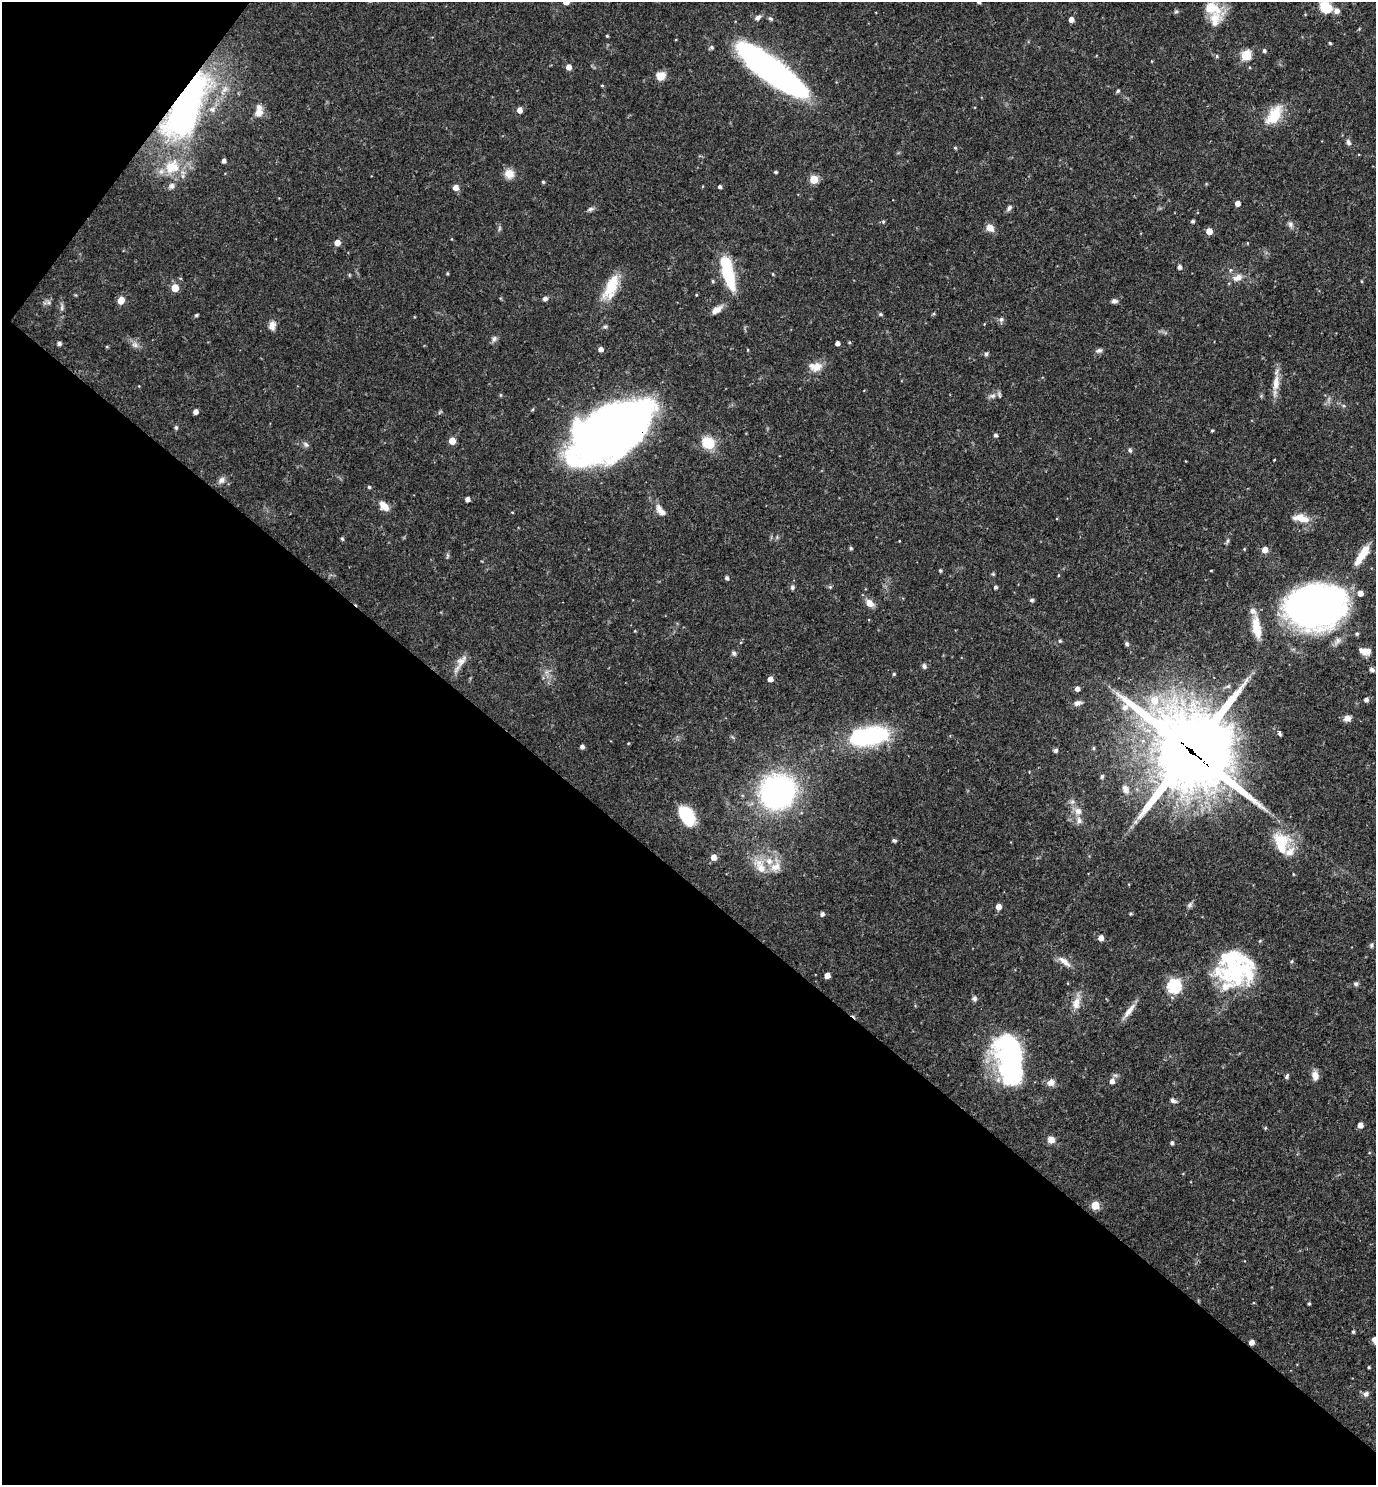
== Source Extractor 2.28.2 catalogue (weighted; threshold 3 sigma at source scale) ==
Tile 9 of 4 x 4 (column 1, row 3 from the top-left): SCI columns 149-1522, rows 1484-2966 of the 5936 x 5933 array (HDU 1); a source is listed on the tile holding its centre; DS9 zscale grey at full resolution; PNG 1378 x 1487 px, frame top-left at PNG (2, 2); no overlay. Shown black and unused: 43% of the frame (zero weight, under 3 of 4 exposures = <1% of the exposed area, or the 3 px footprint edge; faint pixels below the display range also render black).
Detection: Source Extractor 2.28.2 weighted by HDU 2 'WHT'; one run over the whole footprint, this tile lists its part. Background 0.0527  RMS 0.0031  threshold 0.0142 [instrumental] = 3 sigma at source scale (4.5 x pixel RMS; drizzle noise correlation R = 1.50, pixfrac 1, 0.05/0.05 arcsec/px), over >= 5 px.
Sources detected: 191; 3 inside a brighter object's white glare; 1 cosmic-ray / hot-pixel residue — not listed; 14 inside a brighter listed object's ellipse — not listed separately; the other 173 listed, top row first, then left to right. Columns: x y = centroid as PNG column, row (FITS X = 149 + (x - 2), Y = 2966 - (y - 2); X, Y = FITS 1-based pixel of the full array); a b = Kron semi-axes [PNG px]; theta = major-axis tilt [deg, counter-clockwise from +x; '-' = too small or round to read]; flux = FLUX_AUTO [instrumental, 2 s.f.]
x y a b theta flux
566 2 5 5 - 3.1
979 2 4 4 - 0.63
1325 7 11 9 -47 10
1212 8 29 14 -19 7.5
1176 11 6 5 - 0.53
1337 11 7 7 - 1.6
758 18 8 6 39 1.2
770 19 7 5 -45 0.57
1071 19 4 4 - 2.2
607 36 3 3 - 0.35
1330 43 4 3 - 0.38
712 47 6 5 - 0.55
1264 51 5 4 - 0.64
1246 55 5 5 - 21
1217 56 5 4 - 0.46
569 67 5 4 - 2.3
771 70 76 19 -37 120
661 76 11 9 33 3.2
602 85 4 3 - 0.29
1118 91 5 4 - 0.57
186 106 63 24 65 120
519 110 5 5 - 2.3
259 112 11 9 67 2.7
1274 115 30 15 56 8.5
1348 142 8 6 -70 0.95
955 148 5 4 - 0.37
224 161 4 4 - 1.1
172 167 23 20 34 10
775 172 4 3 - 0.48
509 174 12 11 - 3.1
814 179 5 5 - 11
543 182 4 4 - 0.41
720 187 4 4 - 0.78
456 188 6 6 - 2
1237 203 4 4 - 2.2
1009 208 9 5 47 0.89
590 209 9 5 20 0.81
883 221 5 5 - 0.45
1193 221 4 4 - 0.67
1290 224 8 7 - 1
499 228 8 4 81 0.58
990 228 8 7 - 2.9
1209 231 5 4 - 3.9
337 242 5 5 - 2.6
1179 267 5 4 - 1.1
447 273 4 3 - 0.36
727 273 34 11 -67 18
1237 277 15 9 22 2.6
713 281 5 4 - 0.44
611 287 34 13 67 9.7
175 288 5 5 - 5.9
696 295 4 3 - 0.26
545 299 7 6 - 0.85
121 300 7 5 63 3.5
1114 301 8 6 -2 0.94
48 302 7 4 -71 0.62
62 307 11 4 82 0.88
717 310 14 7 31 2.5
880 314 5 5 - 0.44
934 314 5 3 - 0.33
196 315 4 3 - 0.6
1001 319 7 7 - 0.94
272 326 12 8 90 1.9
605 327 7 5 24 0.61
494 339 9 6 47 1
59 343 5 4 - 0.91
837 343 4 4 - 1.3
135 345 10 6 -26 1.3
107 347 4 4 - 0.36
601 349 5 4 - 1.5
1099 350 9 6 17 0.92
986 354 5 5 - 0.6
816 367 17 11 1 3.8
1276 383 24 9 82 4.1
500 395 5 3 - 0.32
992 396 10 7 22 1.5
195 412 4 4 - 1.8
176 427 5 5 - 0.62
612 428 73 38 39 250
1212 430 4 3 - 0.35
995 435 5 4 - 0.77
452 441 5 5 - 5.2
306 444 9 5 -45 0.92
709 444 11 9 -40 11
1130 450 7 5 -66 0.63
1274 460 3 2 - 0.24
221 480 10 8 34 1.6
369 487 4 4 - 0.44
467 499 4 4 - 1.6
384 506 13 8 -46 3.2
661 511 19 8 -51 2.7
1304 519 28 8 -8 3.8
342 539 5 4 - 0.47
851 548 5 4 - 0.49
1265 550 5 5 - 3.3
1362 555 29 9 58 6.1
447 556 8 4 89 0.53
940 570 5 4 - 0.4
993 574 4 4 - 0.39
1058 575 5 3 - 0.28
727 578 4 4 - 0.88
792 587 6 6 - 0.68
830 587 5 5 - 0.44
995 587 4 4 - 0.71
1032 600 6 5 - 0.57
870 603 11 7 -39 2.5
1312 610 57 41 14 150
1257 630 24 10 -77 5.8
635 631 4 3 - 0.27
1357 634 5 4 - 0.61
1060 641 5 5 - 0.54
1127 644 5 5 - 0.68
1365 651 14 8 -11 2.8
734 653 6 6 - 0.66
461 661 20 9 53 2.9
924 666 6 5 - 0.78
1372 669 7 5 -26 0.9
894 674 4 4 - 0.4
770 679 4 4 - 2.3
1077 689 5 4 - 1.6
1154 700 14 9 76 6.7
1366 700 5 5 - 1.1
1077 703 11 6 15 1.5
1347 718 9 8 - 1.8
1279 733 6 3 -75 0.79
869 736 47 21 10 33
582 746 4 4 - 1.1
1094 748 5 4 - 0.44
1055 750 4 4 - 0.95
1191 751 32 27 -43 3100
1102 776 5 4 - 0.7
1125 789 13 9 -64 2
778 792 22 21 - 110
1078 811 11 10 - 2.5
687 816 21 12 -58 14
894 840 5 4 - 0.6
1281 843 30 20 -78 12
713 857 5 5 - 2.7
776 867 16 12 23 3.8
761 868 19 13 -54 5.3
1293 874 4 3 - 0.25
1190 905 9 5 46 0.84
998 906 5 4 - 2.5
1131 913 4 4 - 0.4
822 914 5 5 - 0.94
1101 938 5 4 - 2.2
1371 945 7 5 84 0.61
1292 961 5 3 - 0.36
1065 962 20 7 -39 2.6
1236 970 36 26 -83 20
827 976 4 4 - 2.3
1356 984 6 6 - 0.66
1174 986 6 6 - 48
974 998 6 6 - 0.9
1076 1003 17 9 79 3.4
1129 1011 24 7 52 2.8
1013 1055 46 26 -80 70
1315 1075 10 7 -77 2.7
1287 1076 8 5 60 0.67
1112 1081 6 5 - 1.8
1051 1082 9 8 - 2.2
1173 1101 9 5 -27 0.87
1360 1125 4 4 - 2.5
1265 1128 5 4 - 0.33
1051 1140 9 8 - 2
1172 1143 4 4 - 0.71
1095 1205 5 5 - 9.7
1309 1303 4 3 - 0.46
1353 1332 4 3 - 0.49
1374 1340 8 4 -64 1.6
1251 1342 4 4 - 2.1
1369 1367 3 3 - 0.38
1366 1394 8 7 - 1.1
Overlapping masked pixels (flux is a lower limit): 5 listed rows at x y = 186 106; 612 428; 1312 610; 1191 751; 1251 1342
Isophote crosses this tile's border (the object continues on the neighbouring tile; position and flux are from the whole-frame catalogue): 5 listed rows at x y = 566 2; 979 2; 1325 7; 1312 610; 1374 1340